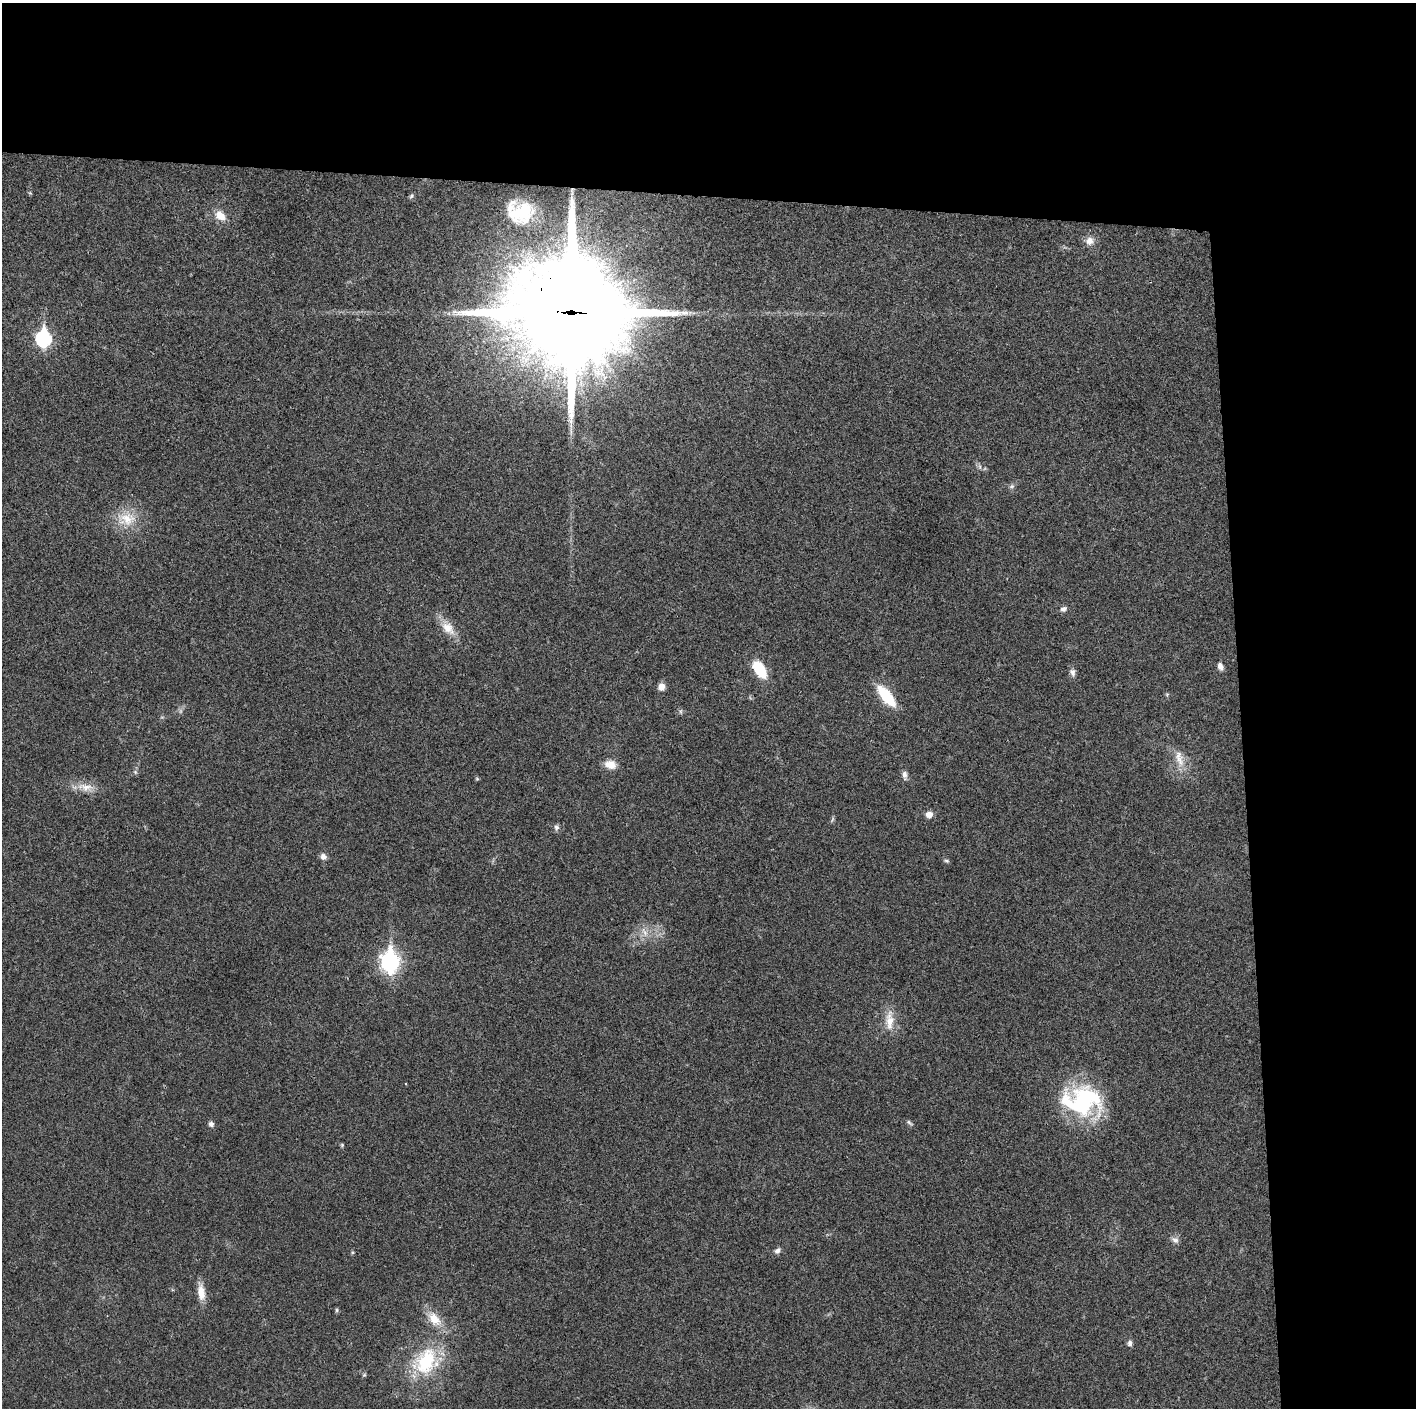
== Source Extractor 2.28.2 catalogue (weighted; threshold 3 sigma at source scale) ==
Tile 3 of 3 x 3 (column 3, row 1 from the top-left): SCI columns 2829-4242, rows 2817-4222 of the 4243 x 4225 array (HDU 1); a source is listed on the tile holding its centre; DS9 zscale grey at full resolution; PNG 1418 x 1410 px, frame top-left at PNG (2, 3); no overlay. Shown black and unused: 24% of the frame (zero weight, under 3 of 4 exposures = <1% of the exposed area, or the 3 px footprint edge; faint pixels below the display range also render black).
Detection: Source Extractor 2.28.2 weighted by HDU 2 'WHT'; one run over the whole footprint, this tile lists its part. Background 0.0192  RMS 0.0039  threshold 0.0176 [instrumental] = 3 sigma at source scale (4.5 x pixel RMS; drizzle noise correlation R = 1.50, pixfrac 1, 0.05/0.05 arcsec/px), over >= 5 px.
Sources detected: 44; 1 inside a brighter listed object's ellipse — not listed separately; the other 43 listed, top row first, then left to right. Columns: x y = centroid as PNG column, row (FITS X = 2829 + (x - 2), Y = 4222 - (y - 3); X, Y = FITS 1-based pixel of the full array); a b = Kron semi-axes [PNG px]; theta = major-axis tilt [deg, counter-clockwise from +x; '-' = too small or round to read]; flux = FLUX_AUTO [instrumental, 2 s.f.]
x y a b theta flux
30 193 5 5 - 0.45
411 196 7 5 48 0.69
521 213 28 20 21 16
220 216 15 11 -44 4.6
1090 241 11 11 - 2.9
571 312 41 39 -58 7700
43 338 8 7 - 73
980 467 7 4 -72 0.75
1011 486 8 6 21 0.9
127 519 28 18 -13 10
1063 609 8 6 20 1.3
448 628 23 13 -44 6
1220 666 9 6 -70 1.8
760 669 22 11 -56 11
1072 672 11 7 -76 1.6
661 687 8 7 - 2.8
1167 694 6 4 19 0.45
886 696 19 8 -51 20
681 711 6 4 71 0.61
1179 758 27 11 -75 5.8
610 764 15 11 -13 4.1
135 772 6 4 -47 0.61
905 775 13 6 -84 1.7
477 779 6 3 -19 0.44
85 787 26 11 -9 5.5
929 814 8 7 - 2.5
556 827 8 7 - 1.1
323 856 8 8 - 1.7
947 861 7 4 -7 0.64
645 932 16 6 -62 2.6
390 961 10 7 -89 160
889 1020 30 10 89 6.3
1082 1101 46 33 -2 49
910 1123 10 4 -37 0.82
211 1124 7 6 - 1.4
342 1145 5 4 - 0.49
1175 1240 10 8 -39 1.6
777 1251 9 7 47 1.4
201 1292 21 9 -83 4.8
337 1310 6 4 -90 0.54
434 1319 24 13 -48 7.4
1130 1343 8 6 89 1.3
426 1361 40 31 57 28
Overlapping masked pixels (flux is a lower limit): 1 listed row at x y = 571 312